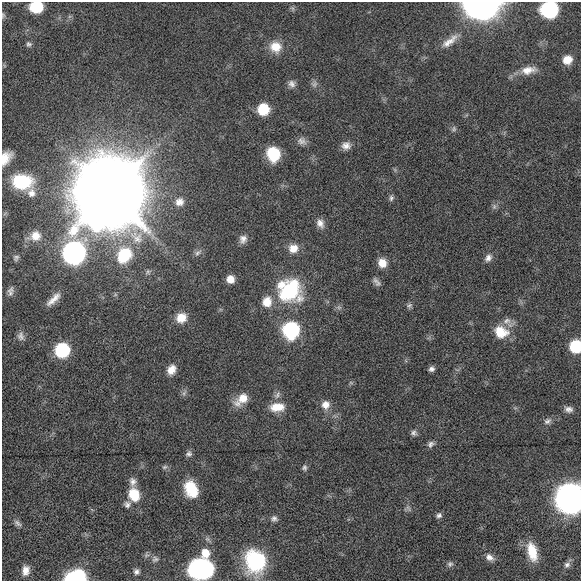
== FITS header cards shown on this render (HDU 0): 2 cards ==
NAXIS1  =                  579 / length of data axis 1
NAXIS2  =                  579 / length of data axis 2

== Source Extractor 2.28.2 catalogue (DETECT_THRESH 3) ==
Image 579 x 579 px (HDU 0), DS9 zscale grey, 1 PNG px = 1 image px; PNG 583 x 583 px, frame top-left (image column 1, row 579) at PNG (2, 2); no overlay
Background -0.221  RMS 1.6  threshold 4.82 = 3 sigma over >= 5 px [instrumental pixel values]
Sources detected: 83; all 83 listed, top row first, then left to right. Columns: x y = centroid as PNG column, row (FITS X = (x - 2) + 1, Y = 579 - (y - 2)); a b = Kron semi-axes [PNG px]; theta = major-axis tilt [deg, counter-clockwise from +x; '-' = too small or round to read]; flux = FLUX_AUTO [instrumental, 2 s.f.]
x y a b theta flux
480 4 13 8 -3 250000
36 7 9 8 - 6200
292 8 8 5 -59 230
549 9 10 9 - 23000
3 15 7 5 -72 170
449 41 27 9 38 1400
29 44 7 6 - 270
275 47 15 14 - 1800
567 60 10 9 - 1400
528 70 22 10 10 1500
292 84 10 8 -49 510
314 84 9 8 - 380
263 109 9 8 - 4300
454 129 8 6 40 270
302 141 12 9 -19 560
346 146 10 9 - 720
273 154 13 11 -74 3800
5 158 13 8 63 1300
22 182 19 13 -4 5300
109 192 38 35 81 700000
31 193 10 9 - 700
391 198 8 6 74 270
179 202 12 11 - 950
494 207 7 6 - 270
320 223 12 9 -65 710
35 236 12 11 - 1300
243 239 11 9 66 640
293 248 12 11 - 1200
74 253 11 10 - 75000
198 253 11 6 42 380
124 255 18 15 54 5300
16 258 8 5 58 250
488 258 10 8 53 540
382 263 10 9 - 1300
230 279 7 7 - 1200
378 283 10 8 36 420
289 290 26 25 - 8900
11 291 12 7 74 460
53 299 19 6 43 1000
267 302 15 13 73 1500
409 306 8 6 13 280
181 318 11 10 - 1700
507 321 12 9 16 680
291 330 14 13 - 9000
501 332 19 15 -22 2200
21 336 11 8 -66 460
576 346 9 8 - 7200
62 350 9 9 - 12000
431 369 7 6 - 370
171 370 11 9 65 1100
351 383 7 4 -19 150
184 393 10 5 55 280
277 395 13 7 56 480
242 399 18 10 40 1900
325 405 10 10 - 1000
277 407 17 10 5 1900
569 409 11 7 -13 530
547 421 11 8 29 450
414 433 7 7 - 340
431 444 9 7 35 370
189 454 8 7 - 320
165 467 8 5 26 230
304 468 7 6 - 270
133 482 11 9 -84 590
191 489 16 11 -66 3400
134 495 16 12 -70 2500
569 498 11 10 - 300000
127 504 9 8 - 410
408 508 10 4 -55 260
439 515 7 7 - 340
274 519 8 7 - 350
17 523 12 6 -41 380
532 552 23 11 -76 2600
205 553 11 9 -85 1500
489 557 12 8 -32 660
155 559 9 8 - 350
255 561 22 19 -78 8900
450 564 8 7 - 300
567 565 9 7 48 420
200 569 19 15 5 17000
26 570 11 8 82 860
136 572 7 7 - 360
75 578 13 8 10 20000
At the frame edge (FLAGS 8, measured only in part): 8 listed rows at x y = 480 4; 36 7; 549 9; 3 15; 5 158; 576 346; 569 498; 75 578